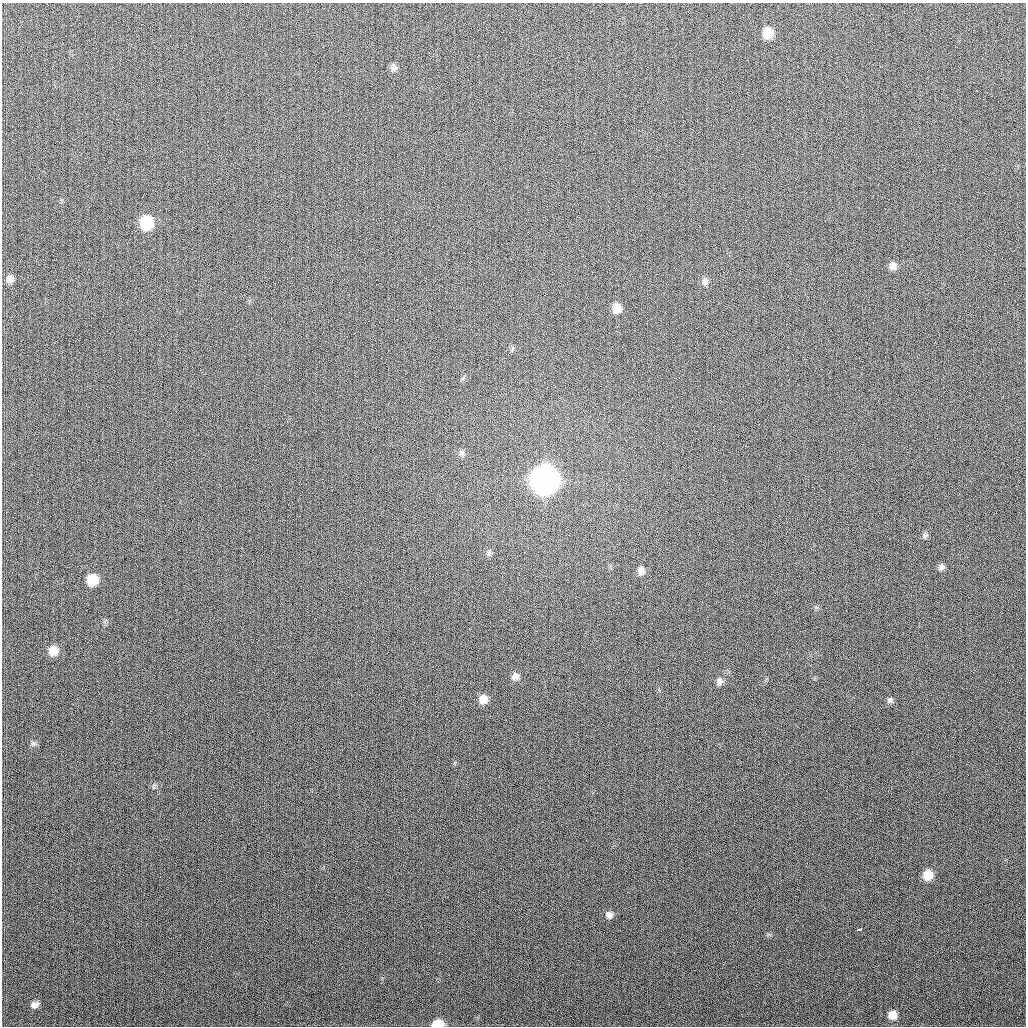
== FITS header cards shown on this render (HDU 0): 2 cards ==
NAXIS1  =                 1024
NAXIS2  =                 1024

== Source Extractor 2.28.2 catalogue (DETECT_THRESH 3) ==
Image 1024 x 1024 px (HDU 0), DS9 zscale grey, 1 PNG px = 1 image px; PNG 1028 x 1028 px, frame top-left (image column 1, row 1024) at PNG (2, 3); no overlay
Background 265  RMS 10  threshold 31.2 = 3 sigma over >= 5 px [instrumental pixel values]
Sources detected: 27; all 27 listed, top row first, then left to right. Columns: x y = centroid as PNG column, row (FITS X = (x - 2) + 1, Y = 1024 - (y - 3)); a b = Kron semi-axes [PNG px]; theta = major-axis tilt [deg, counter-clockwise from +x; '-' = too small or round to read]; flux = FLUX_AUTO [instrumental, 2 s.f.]
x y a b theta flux
768 33 10 9 - 1.4e+04
394 67 11 7 88 2.8e+03
146 223 10 9 - 3.6e+04
893 266 10 8 -90 3.9e+03
10 279 9 9 - 3.8e+03
705 281 9 8 - 2.7e+03
617 308 10 8 78 9.0e+03
512 348 8 4 82 1.2e+03
462 453 9 6 -53 2.2e+03
544 480 12 11 - 1.1e+06
925 536 8 7 - 1.6e+03
489 553 10 5 76 1.8e+03
941 567 9 7 73 2.3e+03
641 571 9 8 - 4.4e+03
92 580 9 8 - 1.9e+04
53 651 9 9 - 9.0e+03
515 676 8 7 - 3.3e+03
719 681 8 7 - 2.8e+03
483 699 9 8 - 6.0e+03
890 700 8 7 - 1.9e+03
33 743 7 6 - 1.7e+03
928 875 9 9 - 1.2e+04
609 915 9 8 - 3.4e+03
858 930 6 3 17 6.6e+03
35 1005 8 6 16 3.4e+03
892 1015 9 8 - 7.6e+03
438 1024 9 5 2 1.3e+04
At the frame edge (FLAGS 8, measured only in part): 1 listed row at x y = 438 1024